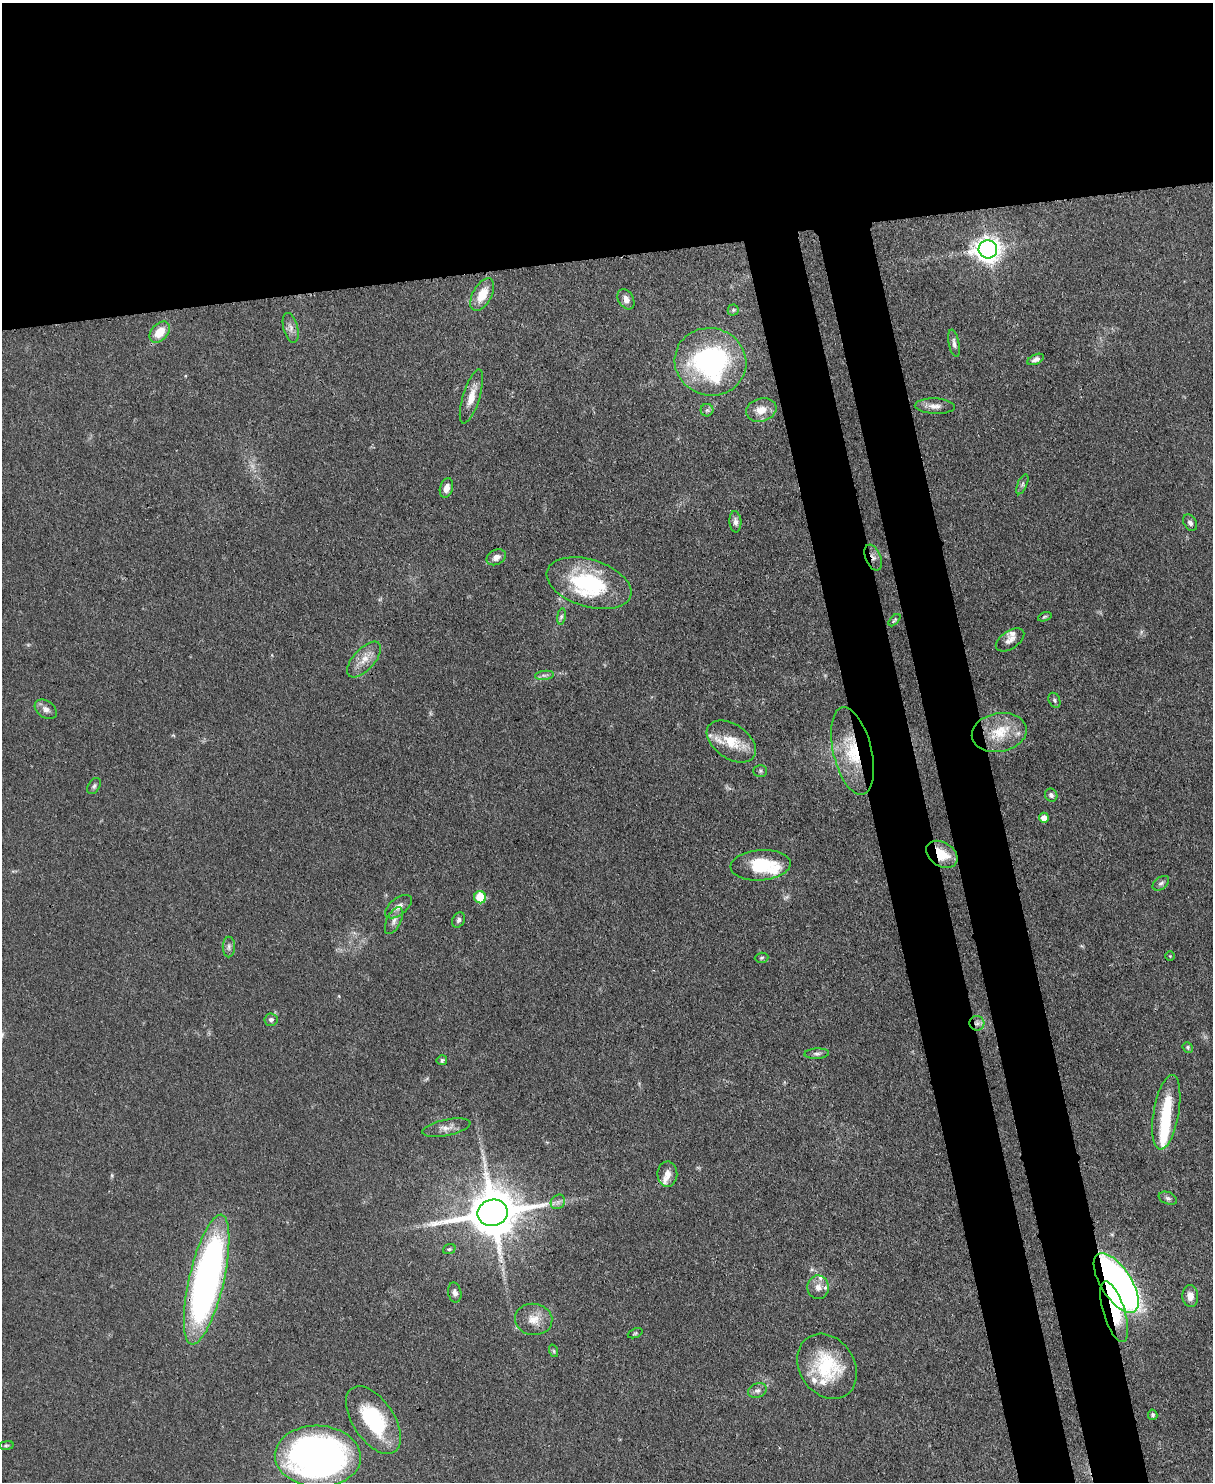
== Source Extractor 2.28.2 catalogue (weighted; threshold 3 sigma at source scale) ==
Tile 2 of 4 x 3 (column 2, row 1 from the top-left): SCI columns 1290-2500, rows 3177-4656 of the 5000 x 4982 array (HDU 1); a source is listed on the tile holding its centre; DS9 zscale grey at full resolution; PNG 1215 x 1484 px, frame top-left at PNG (2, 3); each listed source drawn as its Kron ellipse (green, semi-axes under 4 px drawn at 4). Shown black and unused: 25% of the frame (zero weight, under 3 of 4 exposures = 9% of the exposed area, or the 3 px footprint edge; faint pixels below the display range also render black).
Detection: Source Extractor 2.28.2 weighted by HDU 2 'WHT'; one run over the whole footprint, this tile lists its part. Background 0.0551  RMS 0.004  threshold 0.0179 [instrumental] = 3 sigma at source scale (4.5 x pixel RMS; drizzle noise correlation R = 1.50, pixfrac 1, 0.05/0.05 arcsec/px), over >= 5 px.
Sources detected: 84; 2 too faint to see at this stretch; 1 inside a brighter object's white glare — neither listed nor drawn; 9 inside a brighter listed object's ellipse — not listed separately; the other 72 listed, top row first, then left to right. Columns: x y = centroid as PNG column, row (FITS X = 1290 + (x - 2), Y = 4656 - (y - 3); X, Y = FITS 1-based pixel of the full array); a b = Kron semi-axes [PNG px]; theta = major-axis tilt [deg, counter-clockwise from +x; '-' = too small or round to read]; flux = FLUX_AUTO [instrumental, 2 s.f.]
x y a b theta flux
988 249 9 9 - 360
482 294 18 9 61 7.7
626 299 11 7 -59 2.3
733 310 5 5 - 0.62
291 328 15 7 -75 2.3
160 332 12 8 48 8
954 343 14 5 -79 1.6
1036 359 9 5 24 1.5
710 362 36 33 -17 67
471 396 28 8 72 5.9
935 406 20 8 -2 3.1
707 410 6 6 - 0.85
761 410 15 11 16 4.8
1022 484 11 4 67 1
446 488 10 6 74 2.8
735 522 10 6 -86 1.8
1190 523 9 6 -57 1.4
496 557 10 7 26 2.4
873 557 13 7 -67 2.2
589 583 44 23 -17 39
561 616 8 4 81 0.88
1045 617 7 4 19 0.6
894 620 7 4 47 0.59
1010 640 16 9 33 2.7
364 659 22 10 47 5.4
544 675 9 4 7 1.2
1054 700 8 5 -64 0.84
46 709 12 8 -34 2.3
999 732 27 19 10 13
731 741 27 17 -34 11
852 751 45 19 -76 22
760 771 7 5 1 0.77
94 786 9 5 59 1
1051 795 6 6 - 1.3
1044 818 5 5 - 2.9
942 854 17 12 -33 10
761 865 30 15 4 18
1161 883 9 6 38 1.1
480 897 6 6 - 14
398 907 16 8 38 2.8
459 920 8 6 66 1.1
394 921 14 7 64 2.3
229 947 10 6 -90 1.3
1170 956 4 4 - 0.46
762 958 7 5 4 0.67
271 1020 6 6 - 1.2
977 1023 7 7 - 1.7
1188 1047 5 4 - 0.59
817 1054 12 5 3 1.3
442 1060 5 5 - 0.95
1166 1112 37 12 80 20
446 1128 24 8 11 3.3
667 1174 12 10 87 3.1
1168 1198 10 6 -22 1.1
558 1202 8 6 45 1.4
493 1213 15 13 10 2200
449 1249 6 5 - 0.67
207 1280 66 17 77 200
1116 1283 34 15 -57 220
818 1287 12 11 - 3.4
455 1293 10 6 -79 1.6
1190 1296 11 8 -87 3.4
1114 1312 31 11 -73 17
534 1319 19 15 -6 5.8
635 1333 8 4 21 0.59
554 1351 6 4 -71 0.63
827 1366 34 27 -57 25
757 1391 9 7 19 1.6
1153 1415 5 4 - 0.78
373 1420 38 20 -56 31
6 1445 7 3 8 0.58
318 1456 43 30 -2 210
Overlapping masked pixels (flux is a lower limit): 8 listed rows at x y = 873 557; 852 751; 942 854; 977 1023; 493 1213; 207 1280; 1116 1283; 1114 1312